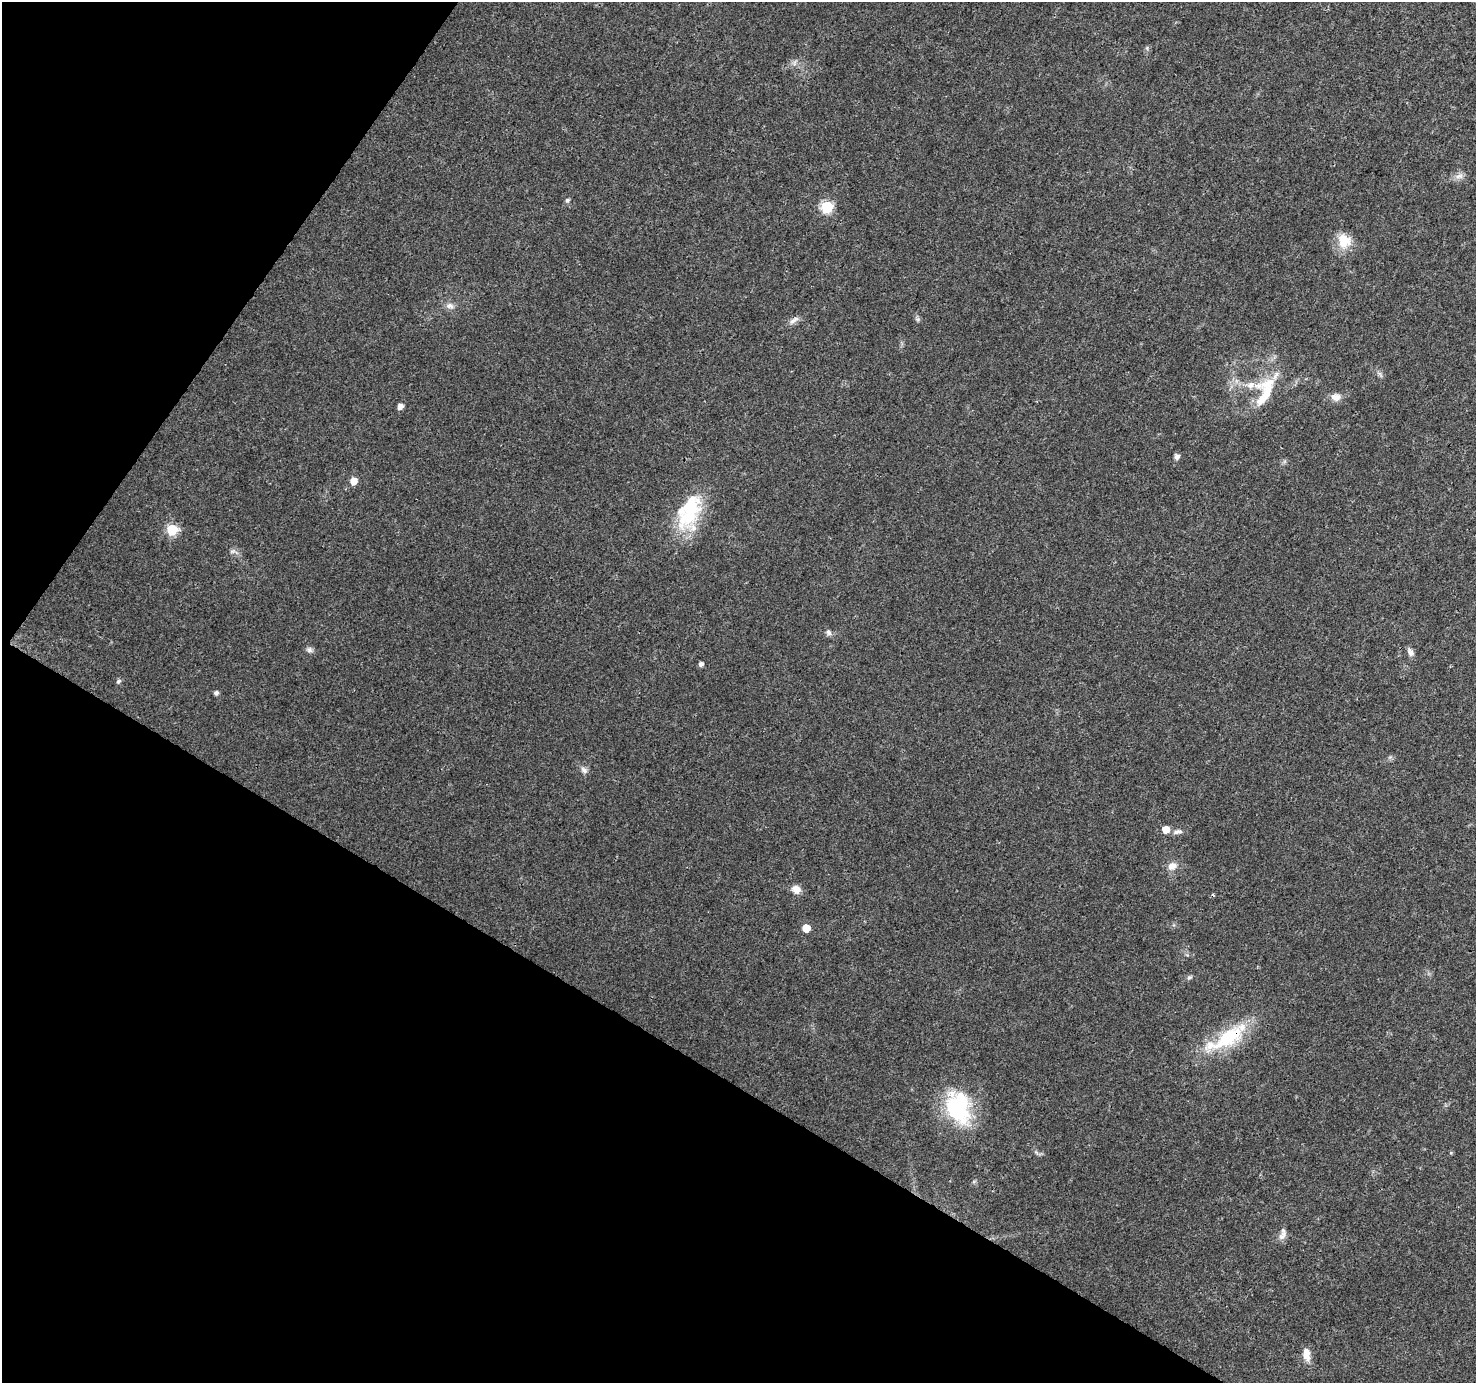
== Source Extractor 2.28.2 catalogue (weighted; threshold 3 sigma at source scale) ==
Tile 9 of 4 x 4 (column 1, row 3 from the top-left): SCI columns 10-1483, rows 1638-3018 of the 5906 x 5969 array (HDU 1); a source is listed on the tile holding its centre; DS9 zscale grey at full resolution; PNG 1478 x 1385 px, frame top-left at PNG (2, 2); no overlay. Shown black and unused: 30% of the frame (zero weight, under 3 of 4 exposures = <1% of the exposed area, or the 3 px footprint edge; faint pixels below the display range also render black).
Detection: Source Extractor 2.28.2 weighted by HDU 2 'WHT'; one run over the whole footprint, this tile lists its part. Background 0.0264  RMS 0.0033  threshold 0.0148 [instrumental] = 3 sigma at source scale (4.5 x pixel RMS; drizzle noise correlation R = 1.50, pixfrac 1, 0.0396/0.0396 arcsec/px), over >= 5 px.
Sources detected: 39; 1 inside a brighter object's white glare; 1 cosmic-ray / hot-pixel residue — not listed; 4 inside a brighter listed object's ellipse — not listed separately; the other 33 listed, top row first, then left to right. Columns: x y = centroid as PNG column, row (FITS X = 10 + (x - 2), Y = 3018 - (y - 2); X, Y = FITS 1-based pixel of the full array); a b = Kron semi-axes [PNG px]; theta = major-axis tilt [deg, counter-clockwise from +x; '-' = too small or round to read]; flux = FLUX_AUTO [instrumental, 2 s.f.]
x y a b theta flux
794 63 7 4 71 0.74
1459 176 12 7 8 1.6
567 200 6 5 - 0.56
827 207 6 6 - 33
1344 241 19 18 - 6.2
450 306 12 7 -11 1.6
917 319 7 4 -18 0.56
794 320 14 6 33 1.6
1265 394 43 25 72 14
1336 397 13 10 -1 2.2
400 406 5 5 - 1.9
1177 457 5 5 - 1.5
353 481 6 5 - 3.9
691 503 69 25 65 19
172 530 6 6 - 26
233 551 8 5 10 0.85
828 632 9 6 -58 0.98
309 650 9 7 -30 1
1410 652 11 6 -63 1.4
701 664 5 5 - 0.96
118 681 7 5 50 0.64
216 693 5 5 - 1.1
584 770 11 7 -41 1.2
1166 830 6 5 - 4
1177 832 13 6 8 1.3
1172 866 11 9 27 2.5
796 889 11 9 -44 2.6
806 928 5 5 - 6.3
1189 977 7 5 46 0.63
1227 1038 60 18 30 23
958 1107 42 28 -72 28
1282 1236 14 8 52 1.9
1306 1354 15 8 -82 3.4
Overlapping masked pixels (flux is a lower limit): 1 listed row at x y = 1227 1038